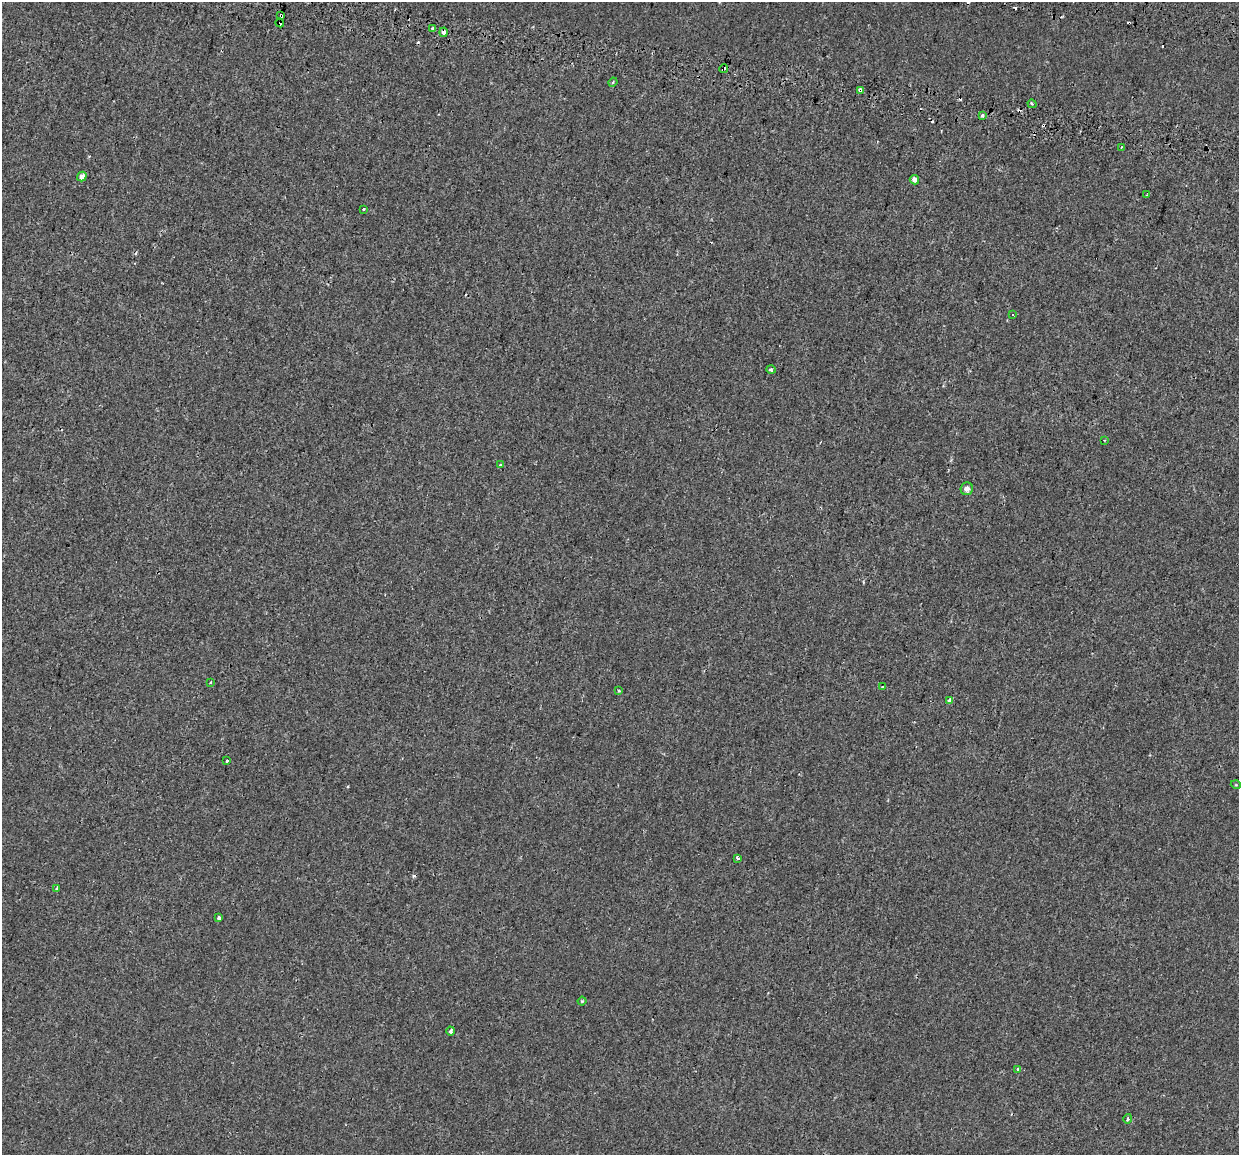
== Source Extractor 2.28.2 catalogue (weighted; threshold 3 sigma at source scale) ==
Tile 10 of 4 x 4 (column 2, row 3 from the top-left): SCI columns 1392-2628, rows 1600-2752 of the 5249 x 5449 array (HDU 1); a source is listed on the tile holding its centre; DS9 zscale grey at full resolution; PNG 1241 x 1157 px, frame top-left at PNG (2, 2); each listed source drawn as its Kron ellipse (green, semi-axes under 4 px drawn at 4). Shown black and unused: <1% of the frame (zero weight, under 2 of 3 exposures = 11% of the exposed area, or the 3 px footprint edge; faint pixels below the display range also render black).
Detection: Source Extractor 2.28.2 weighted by HDU 2 'WHT'; one run over the whole footprint, this tile lists its part. Background -7.11e-04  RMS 0.0033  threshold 0.0147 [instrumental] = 3 sigma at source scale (4.5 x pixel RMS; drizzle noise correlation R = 1.50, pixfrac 1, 0.0396/0.0396 arcsec/px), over >= 5 px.
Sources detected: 42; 10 cosmic-ray / hot-pixel residue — neither listed nor drawn; the other 32 listed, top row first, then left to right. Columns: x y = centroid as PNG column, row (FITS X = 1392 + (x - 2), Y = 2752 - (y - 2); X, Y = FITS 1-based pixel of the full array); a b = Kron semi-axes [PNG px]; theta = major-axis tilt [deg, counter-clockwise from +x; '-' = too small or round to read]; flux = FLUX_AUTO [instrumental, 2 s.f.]
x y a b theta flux
281 16 3 3 - 1.2
280 23 4 3 - 3.3
433 28 3 3 - 0.93
444 32 5 3 - 1.6
724 69 4 3 - 2.7
613 82 4 4 - 0.44
860 90 4 3 - 3.7
1032 104 5 3 - 0.46
982 115 3 3 - 1.1
1121 147 3 2 - 0.53
82 177 5 4 - 2.3
914 180 5 4 - 1.6
1147 195 3 2 - 0.42
363 209 3 3 - 1.2
1012 314 3 3 - 0.66
771 370 5 4 - 0.64
1104 440 3 2 - 0.23
500 465 3 3 - 0.83
967 489 6 6 - 1.6
210 682 3 2 - 0.25
882 687 3 2 - 0.24
619 691 4 3 - 0.38
949 700 4 3 - 2.1
227 761 3 3 - 1.3
1236 785 5 3 - 0.27
737 858 4 3 - 0.79
57 889 3 3 - 1.2
219 918 4 3 - 0.93
582 1001 4 4 - 0.38
451 1031 4 3 - 0.93
1018 1069 4 4 - 0.62
1128 1119 5 4 - 0.73
Overlapping masked pixels (flux is a lower limit): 5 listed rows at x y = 281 16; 280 23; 444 32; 724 69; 860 90